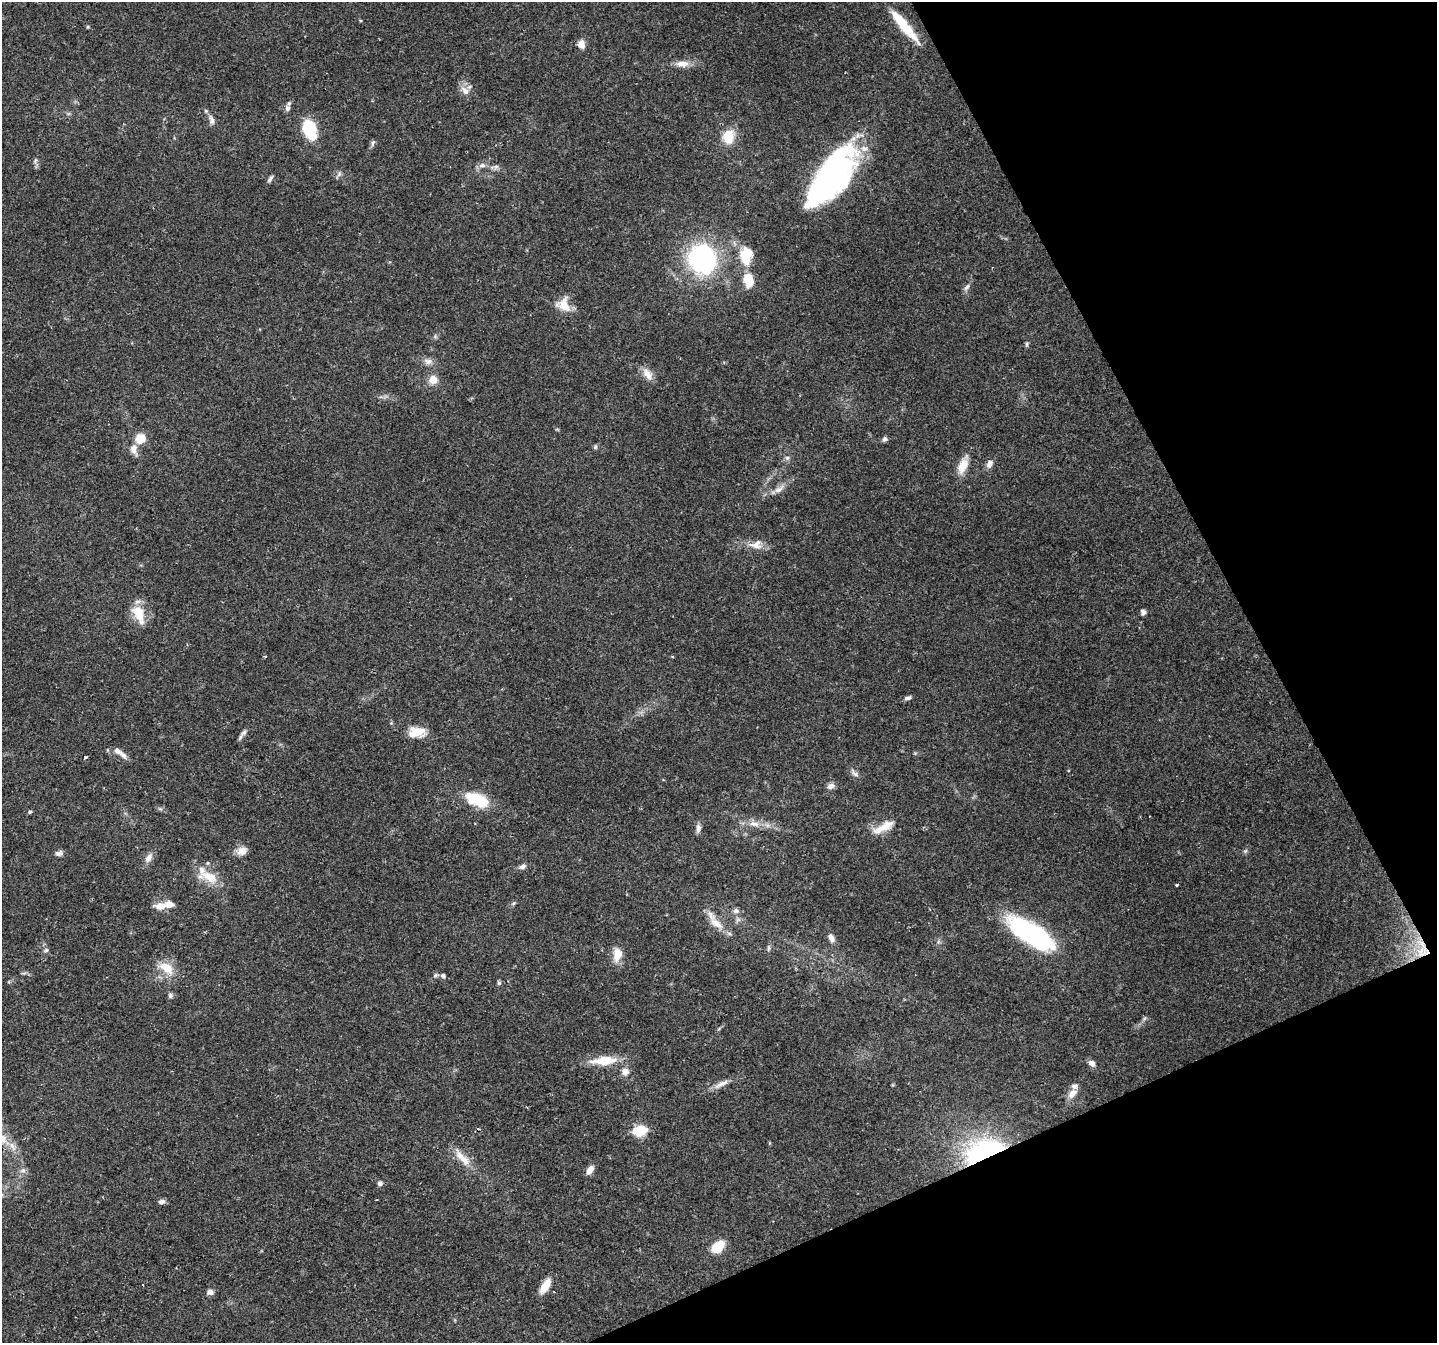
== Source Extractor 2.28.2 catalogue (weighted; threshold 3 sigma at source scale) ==
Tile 12 of 4 x 4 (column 4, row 3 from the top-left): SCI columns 4306-5740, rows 1500-2840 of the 5740 x 5617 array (HDU 1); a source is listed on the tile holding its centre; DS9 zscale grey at full resolution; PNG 1439 x 1345 px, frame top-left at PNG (2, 2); no overlay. Shown black and unused: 22% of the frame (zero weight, under 2 of 3 exposures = <1% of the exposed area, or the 3 px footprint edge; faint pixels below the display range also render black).
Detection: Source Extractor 2.28.2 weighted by HDU 2 'WHT'; one run over the whole footprint, this tile lists its part. Background 0.0931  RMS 0.0052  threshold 0.0235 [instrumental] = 3 sigma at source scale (4.5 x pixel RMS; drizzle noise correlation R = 1.50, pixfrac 1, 0.0396/0.0396 arcsec/px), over >= 5 px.
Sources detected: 102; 3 inside a brighter object's white glare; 2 cosmic-ray / hot-pixel residue — not listed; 8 inside a brighter listed object's ellipse — not listed separately; the other 89 listed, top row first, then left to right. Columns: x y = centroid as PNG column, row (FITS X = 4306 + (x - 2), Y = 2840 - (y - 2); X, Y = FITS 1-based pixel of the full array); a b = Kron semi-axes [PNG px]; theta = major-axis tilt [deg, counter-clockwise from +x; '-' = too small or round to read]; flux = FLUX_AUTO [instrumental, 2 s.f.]
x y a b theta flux
904 26 41 8 -51 17
581 44 10 8 -87 3.9
682 64 19 8 0 4.8
465 91 13 8 -50 4.1
287 108 9 6 73 2.1
211 120 15 7 -76 2.5
310 130 22 14 -66 21
728 136 15 12 74 12
373 143 10 5 78 1.2
35 160 8 3 71 1
482 165 10 7 14 2.3
496 167 7 6 - 1.4
339 174 9 5 65 1.4
830 176 54 27 48 160
270 179 10 5 54 1.4
748 253 15 12 4 11
702 259 29 26 -66 77
749 280 19 12 -83 9.5
967 287 11 5 52 1.7
564 305 18 15 -41 8.6
435 336 6 4 -72 0.76
1026 344 8 4 82 0.86
428 361 12 8 2 2.9
647 374 19 10 -56 4.8
433 380 11 10 - 5.2
140 439 8 7 - 12
885 439 6 6 - 1.5
595 447 6 6 - 0.9
133 449 16 9 -79 3.8
787 458 6 6 - 1.3
990 464 11 7 61 2.7
963 465 24 10 68 7.3
779 489 16 7 33 3.7
755 545 22 9 -10 5.9
1143 612 6 6 - 1.7
139 614 26 13 -67 12
265 656 4 3 - 0.5
908 698 9 5 19 1.4
417 731 25 11 -17 8.4
244 733 13 5 44 1.8
108 750 6 3 -71 0.55
123 755 15 6 -45 2.7
85 757 3 3 - 1.1
854 773 14 5 -45 2
831 786 10 7 17 2.5
478 800 22 11 -21 26
160 809 7 4 -19 0.9
30 812 5 4 - 0.85
754 824 16 8 -11 4.8
883 827 31 10 28 8.4
698 828 12 6 83 2.2
242 851 14 10 17 4.1
1245 851 7 4 33 0.89
59 853 9 6 7 2
148 858 14 8 55 3.4
522 866 10 6 21 2
209 876 26 13 -26 11
1177 885 3 3 - 0.78
161 906 15 8 4 5.7
736 911 8 7 - 1.9
716 923 28 10 -39 7.9
1033 935 57 22 -38 62
831 938 11 7 -66 2.8
769 948 9 5 -87 1.2
46 950 6 6 - 1.1
1423 952 24 21 14 17
617 954 18 11 82 7.1
166 968 23 13 -33 9.9
436 975 8 5 13 1.1
443 976 6 6 - 1.2
499 983 6 5 - 0.94
170 995 7 7 - 1.2
605 1061 26 9 5 15
1092 1063 9 7 -41 2.3
625 1071 10 10 - 3.3
721 1084 23 7 27 4.1
1072 1093 13 8 50 4.6
640 1131 14 10 12 13
2 1138 16 12 -23 6.6
984 1151 41 22 18 90
462 1158 34 9 -48 8.2
23 1170 8 6 16 1.6
590 1170 11 6 55 3.6
380 1183 7 6 - 1.4
377 1200 2 2 - 0.52
162 1201 8 6 7 1.9
718 1247 11 8 45 16
545 1286 18 8 58 6.8
210 1292 8 7 - 2.2
Overlapping masked pixels (flux is a lower limit): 3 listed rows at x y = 904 26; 1423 952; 984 1151
Isophote crosses this tile's border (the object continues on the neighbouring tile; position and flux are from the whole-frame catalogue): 2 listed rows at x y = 904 26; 2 1138